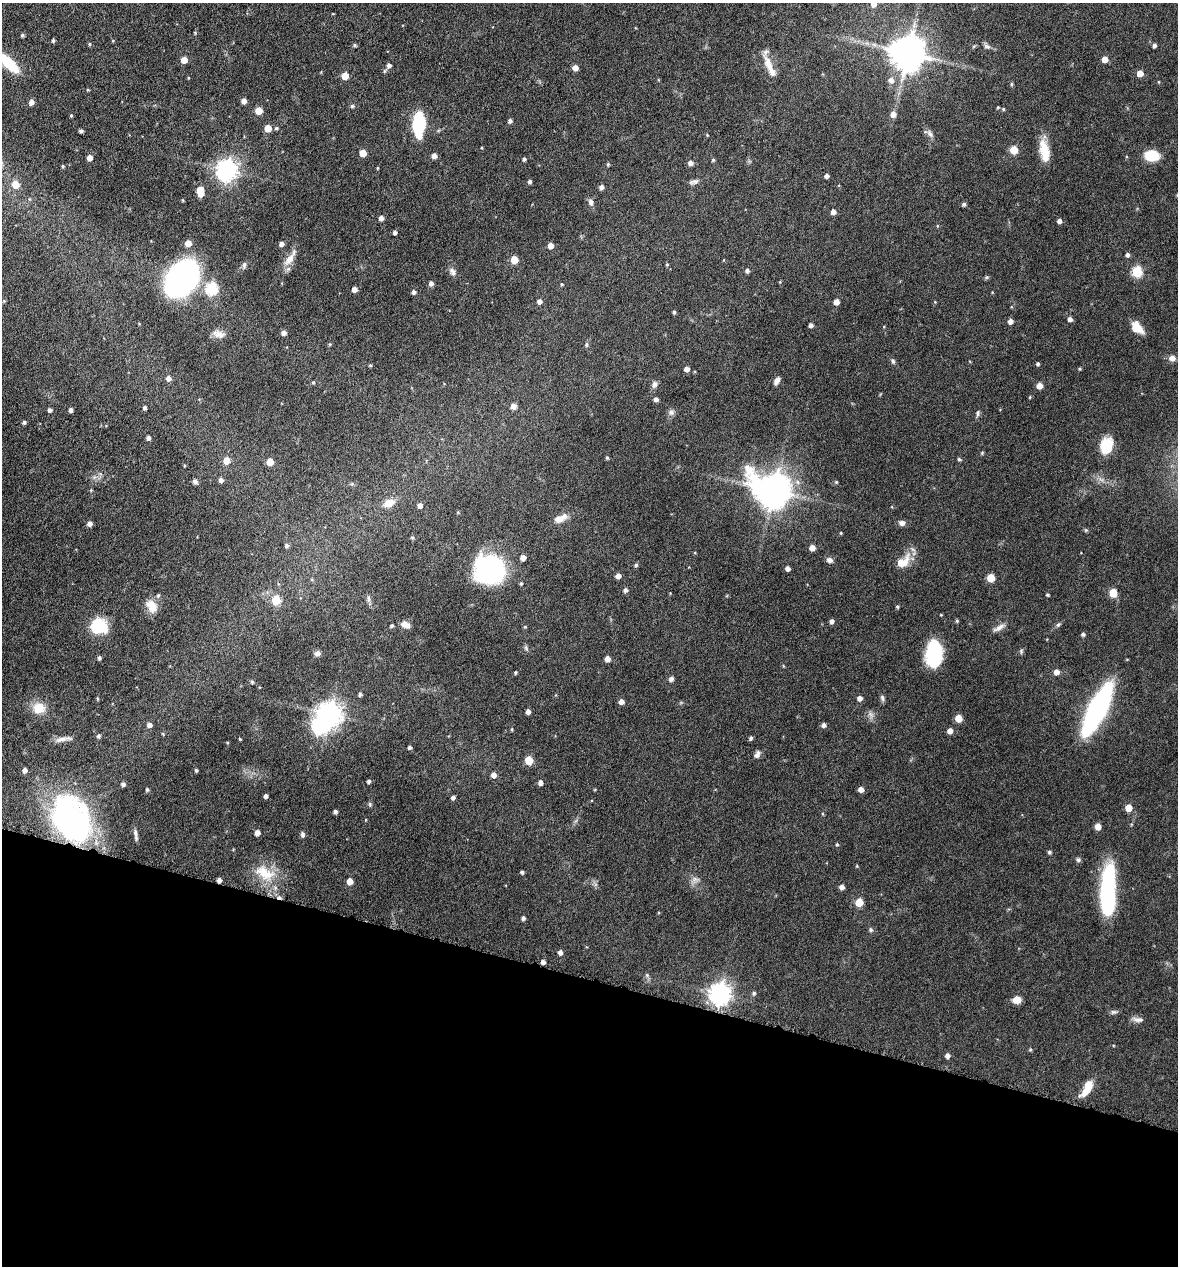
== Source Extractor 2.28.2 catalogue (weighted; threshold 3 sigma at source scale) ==
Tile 15 of 4 x 4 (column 3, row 4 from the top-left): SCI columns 2477-3652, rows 4-1267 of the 5073 x 5061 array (HDU 1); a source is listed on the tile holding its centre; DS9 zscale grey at full resolution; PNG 1180 x 1268 px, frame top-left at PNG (2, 3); no overlay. Shown black and unused: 23% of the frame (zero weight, under 4 of 8 exposures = <1% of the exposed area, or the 3 px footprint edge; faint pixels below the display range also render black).
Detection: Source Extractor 2.28.2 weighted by HDU 2 'WHT'; one run over the whole footprint, this tile lists its part. Background 0.0822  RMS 0.0036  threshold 0.0149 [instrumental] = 3 sigma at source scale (4.09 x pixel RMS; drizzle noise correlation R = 1.36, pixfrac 0.8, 0.05/0.05 arcsec/px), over >= 5 px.
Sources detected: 237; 2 too faint to see at this stretch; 2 inside a brighter object's white glare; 1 cosmic-ray / hot-pixel residue — not listed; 3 inside a brighter listed object's ellipse — not listed separately; the other 229 listed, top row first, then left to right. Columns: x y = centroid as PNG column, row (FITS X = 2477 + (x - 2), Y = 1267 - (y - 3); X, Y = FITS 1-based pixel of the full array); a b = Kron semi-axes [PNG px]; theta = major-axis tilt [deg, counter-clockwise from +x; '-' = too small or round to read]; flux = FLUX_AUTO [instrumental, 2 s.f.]
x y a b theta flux
874 4 6 6 - 1.9
22 35 4 4 - 0.58
53 40 4 3 - 0.54
113 41 4 4 - 0.29
89 44 5 3 - 0.35
355 45 5 4 - 0.52
1154 45 4 4 - 0.95
987 46 10 5 -12 1
908 53 10 10 - 810
1104 59 5 5 - 3.3
184 60 5 5 - 4.1
8 62 32 10 -43 12
768 63 23 10 -71 4.6
389 65 5 5 - 1.1
575 68 5 5 - 2.4
1140 73 5 5 - 3.9
345 76 5 5 - 5.7
891 80 6 6 - 1.8
1159 82 4 3 - 0.25
1011 84 4 4 - 0.45
88 90 4 3 - 0.35
244 101 4 4 - 2
31 102 6 5 - 1.4
352 106 5 4 - 0.62
998 107 4 3 - 0.36
1003 109 4 4 - 0.41
259 111 5 5 - 5.6
893 114 6 5 - 2
71 116 4 3 - 0.42
510 121 5 4 - 0.94
419 125 20 9 89 27
268 128 5 5 - 5
276 128 5 4 - 0.47
81 131 4 3 - 0.86
930 134 12 6 -59 1.4
707 135 4 3 - 0.28
1014 150 5 5 - 9.1
1044 151 26 10 -79 6.7
363 153 5 5 - 5.2
434 156 5 4 - 2
1152 156 11 8 -5 11
89 158 5 4 - 2.3
524 159 4 3 - 0.7
713 160 4 4 - 0.47
690 163 5 5 - 1.5
608 164 5 4 - 0.45
63 166 4 3 - 0.45
377 168 4 3 - 0.28
227 170 8 7 - 210
826 176 4 4 - 1.2
530 181 4 4 - 0.75
694 182 14 6 14 1.2
15 184 5 5 - 5.9
601 187 5 5 - 1.2
200 192 8 5 -83 7.9
591 202 9 7 -77 1.2
964 204 5 4 - 0.71
833 212 5 5 - 1.6
381 218 5 4 - 1.2
1059 221 4 4 - 1.3
937 226 5 3 - 0.26
395 232 4 3 - 0.9
188 243 5 5 - 3.7
281 244 5 4 - 1.3
551 246 5 4 - 3
1127 255 5 4 - 0.99
290 258 25 8 56 3.7
514 260 5 5 - 6.3
667 264 4 4 - 0.37
244 265 10 5 84 0.9
747 271 5 5 - 0.89
1137 271 6 5 - 24
452 272 11 7 -60 1.4
182 278 25 18 53 140
431 283 5 5 - 1.3
562 284 4 3 - 0.32
211 288 6 6 - 36
354 289 4 4 - 2
414 292 5 4 - 0.91
4 301 5 4 - 0.35
539 301 5 4 - 1.3
836 302 5 4 - 2.8
674 312 4 3 - 0.6
1070 319 5 4 - 1.3
1010 321 4 4 - 1.7
811 325 4 4 - 1.1
1137 328 14 9 -43 4.7
284 333 5 4 - 1.5
219 334 16 9 -13 2.4
330 344 4 4 - 0.36
586 345 7 4 84 0.55
1172 358 9 7 5 1.6
893 361 7 5 -73 0.62
1038 364 4 4 - 0.65
370 365 4 4 - 0.39
686 369 4 4 - 2
1080 369 4 3 - 0.41
168 378 5 5 - 1.6
777 381 9 6 59 1.4
313 382 6 4 0 0.36
654 384 9 7 64 1.3
1039 386 5 4 - 3.4
656 399 5 5 - 1
514 406 7 7 - 1.5
145 408 4 4 - 0.82
49 410 4 4 - 0.91
71 410 4 3 - 1.2
671 412 8 8 - 1.2
978 413 8 5 78 0.82
24 422 4 4 - 0.7
148 438 4 4 - 0.99
1106 446 18 13 74 8.6
982 453 5 4 - 0.35
607 458 4 3 - 0.54
959 459 5 4 - 0.53
226 461 5 5 - 4.3
270 462 5 5 - 5.7
221 480 5 4 - 1.2
195 481 6 5 - 1.2
836 482 4 4 - 0.34
91 490 4 3 - 0.28
773 490 13 11 -29 590
389 503 15 9 22 3.5
420 505 5 4 - 1.7
458 512 4 4 - 0.33
560 518 15 8 24 3.2
90 523 5 5 - 1.3
902 523 7 6 - 1.3
841 533 4 4 - 0.3
412 538 4 4 - 0.46
286 545 5 5 - 0.81
812 548 5 5 - 2.8
523 558 5 4 - 2.2
829 560 8 7 - 1.2
902 562 12 7 38 7.2
636 565 5 5 - 0.55
490 567 31 26 28 46
788 568 4 4 - 1.5
618 576 5 4 - 2
991 578 5 5 - 9.5
521 584 4 4 - 0.45
625 590 5 4 - 1
1113 593 5 5 - 9.9
1048 595 3 3 - 0.5
368 599 11 4 -89 0.93
276 600 5 5 - 13
151 606 18 12 -55 4.4
897 607 4 4 - 0.49
831 621 4 4 - 1.2
957 621 4 4 - 0.43
405 625 12 7 -20 2
1058 625 6 5 - 0.58
98 626 17 15 -9 12
391 626 4 4 - 0.5
999 628 18 6 30 1.7
1083 634 4 4 - 0.75
526 648 8 5 -66 0.66
1021 651 7 5 84 0.53
317 653 6 6 - 1.6
934 653 24 15 84 21
99 658 4 4 - 0.66
607 659 5 4 - 2.2
515 672 4 3 - 0.47
1056 672 5 5 - 2.2
671 679 7 6 - 0.83
252 682 5 4 - 0.49
360 694 4 4 - 0.72
859 698 5 5 - 1.5
882 698 9 5 -78 0.8
621 701 5 5 - 1.8
39 708 14 12 -18 5.4
1097 709 34 10 63 110
528 711 4 4 - 1.4
329 714 8 8 - 300
958 718 5 5 - 6.1
149 725 5 5 - 1.4
824 725 5 4 - 1.1
512 729 4 4 - 0.34
950 731 5 4 - 2.2
98 736 5 4 - 0.73
751 738 4 4 - 0.73
61 739 18 6 13 1.9
240 739 3 2 - 0.26
409 747 4 4 - 0.77
757 754 9 6 69 1.2
529 760 5 5 - 8.9
24 770 5 4 - 1.5
196 770 4 3 - 0.52
494 775 5 5 - 1.8
369 781 4 4 - 0.76
540 783 5 4 - 1.5
123 784 4 4 - 0.9
861 789 5 5 - 1.9
147 790 4 3 - 0.55
266 796 4 3 - 1.1
453 798 4 4 - 0.9
370 804 7 5 -83 0.53
1128 808 5 5 - 5.8
335 811 4 4 - 0.91
823 814 4 3 - 0.3
70 819 52 35 -57 75
1098 827 5 4 - 3.6
257 832 5 4 - 1.9
302 834 7 5 -89 0.82
136 835 15 4 -81 1.1
837 844 5 4 - 0.39
1049 852 5 5 - 0.52
1078 860 6 6 - 0.68
522 872 4 3 - 0.66
265 873 31 17 -29 9.9
695 879 10 6 -19 1.3
219 880 4 4 - 1.4
350 881 5 5 - 2.9
842 887 5 5 - 1.6
1108 892 47 12 88 46
859 902 5 5 - 9.4
523 918 5 4 - 0.81
871 930 6 5 - 0.65
560 952 5 4 - 1.2
543 962 4 4 - 1.3
647 975 6 5 - 0.58
754 993 6 5 - 0.65
720 994 8 7 - 230
1016 1000 9 7 1 3
1114 1012 10 5 8 0.8
1138 1019 15 6 -7 1.5
1030 1050 6 4 1 0.37
947 1056 5 4 - 1.3
1087 1088 19 8 61 6.2
Overlapping masked pixels (flux is a lower limit): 2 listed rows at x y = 70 819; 219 880
Isophote crosses this tile's border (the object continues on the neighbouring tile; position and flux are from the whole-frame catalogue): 2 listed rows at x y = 874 4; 8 62